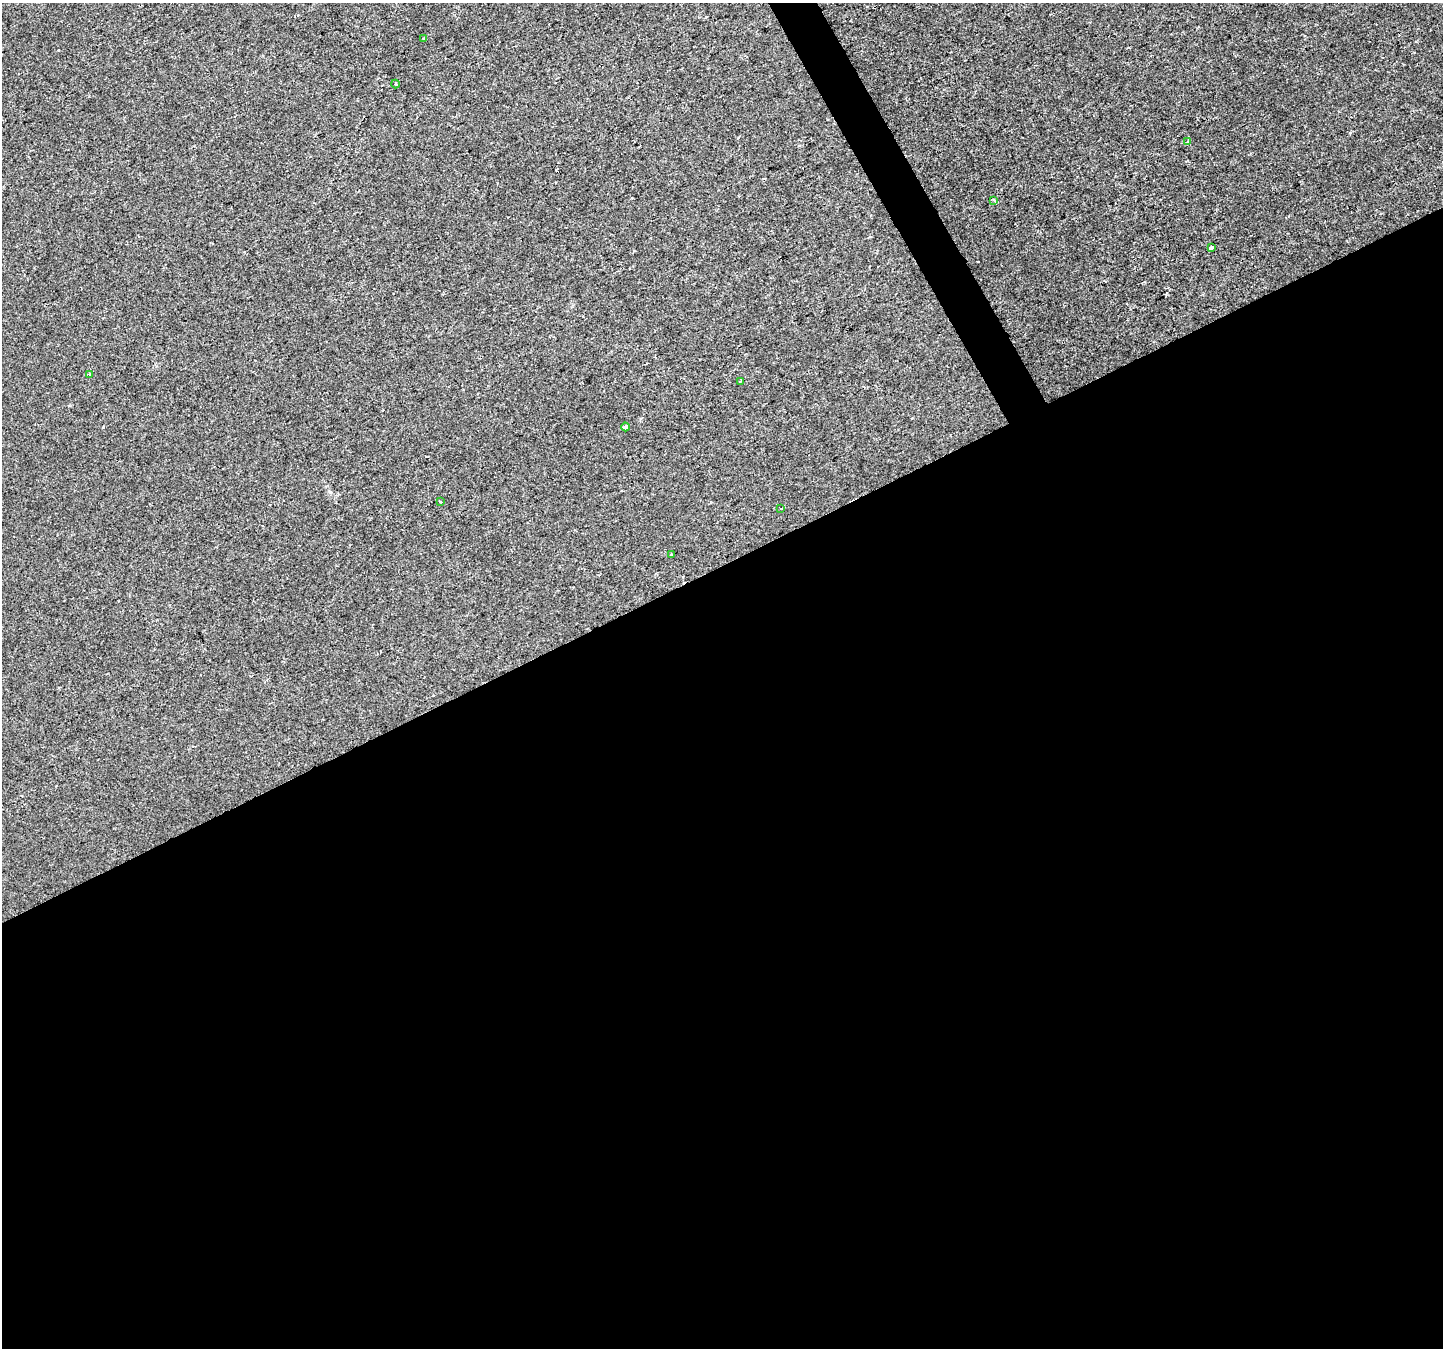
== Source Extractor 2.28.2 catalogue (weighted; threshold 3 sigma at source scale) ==
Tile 15 of 4 x 4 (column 3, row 4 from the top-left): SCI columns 2882-4322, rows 102-1447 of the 5769 x 5649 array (HDU 1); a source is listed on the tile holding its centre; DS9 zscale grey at full resolution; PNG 1445 x 1350 px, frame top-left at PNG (2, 3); each listed source drawn as its Kron ellipse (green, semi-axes under 4 px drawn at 4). Shown black and unused: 59% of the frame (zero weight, under 2 of 3 exposures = <1% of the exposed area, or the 3 px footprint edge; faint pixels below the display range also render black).
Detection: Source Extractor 2.28.2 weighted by HDU 2 'WHT'; one run over the whole footprint, this tile lists its part. Background 0.00101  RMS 0.0023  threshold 0.0102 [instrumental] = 3 sigma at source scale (4.5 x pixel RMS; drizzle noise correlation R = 1.50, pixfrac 1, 0.0396/0.0396 arcsec/px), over >= 5 px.
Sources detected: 12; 1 cosmic-ray / hot-pixel residue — neither listed nor drawn; the other 11 listed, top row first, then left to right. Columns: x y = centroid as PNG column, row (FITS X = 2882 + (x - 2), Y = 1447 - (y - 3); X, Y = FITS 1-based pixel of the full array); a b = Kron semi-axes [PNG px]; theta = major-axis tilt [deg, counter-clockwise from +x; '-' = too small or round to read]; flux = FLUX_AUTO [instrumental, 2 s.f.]
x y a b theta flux
424 39 3 3 - 0.89
395 84 4 3 - 0.23
1188 141 4 2 - 0.24
994 200 4 3 - 0.51
1212 247 3 3 - 8.8
90 374 3 3 - 0.39
740 381 3 2 - 0.32
626 427 4 4 - 0.77
440 502 3 2 - 0.2
781 509 3 3 - 0.28
672 555 3 3 - 0.26